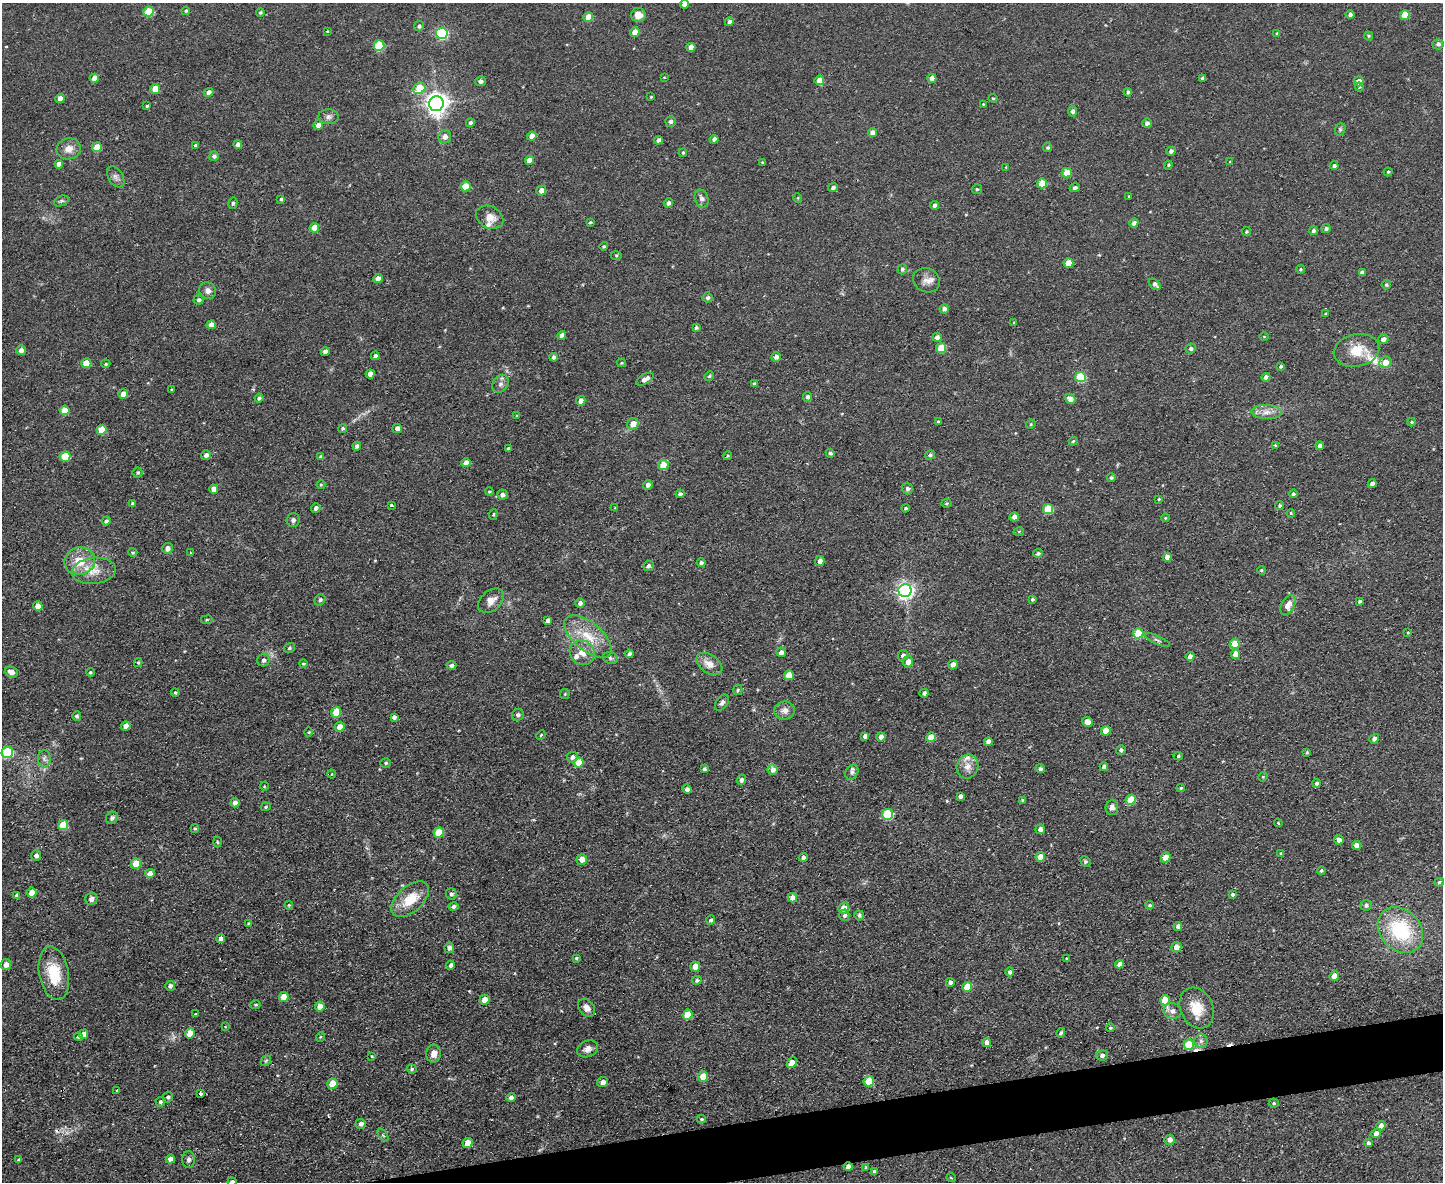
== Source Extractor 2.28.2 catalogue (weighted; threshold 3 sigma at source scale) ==
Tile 5 of 3 x 4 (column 2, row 2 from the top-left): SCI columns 1681-3121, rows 2359-3538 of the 4693 x 4717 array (HDU 1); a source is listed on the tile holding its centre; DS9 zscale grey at full resolution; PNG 1445 x 1184 px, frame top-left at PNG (2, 3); each listed source drawn as its Kron ellipse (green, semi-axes under 4 px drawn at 4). Shown black and unused: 3% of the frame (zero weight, under 2 of 3 exposures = <1% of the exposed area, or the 3 px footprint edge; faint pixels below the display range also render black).
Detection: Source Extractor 2.28.2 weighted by HDU 2 'WHT'; one run over the whole footprint, this tile lists its part. Background 0.0555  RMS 0.0087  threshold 0.039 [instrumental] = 3 sigma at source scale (4.5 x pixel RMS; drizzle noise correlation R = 1.50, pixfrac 1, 0.05/0.05 arcsec/px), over >= 5 px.
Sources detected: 395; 4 cosmic-ray / hot-pixel residue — neither listed nor drawn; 6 inside a brighter listed object's ellipse — not listed separately; the other 385 listed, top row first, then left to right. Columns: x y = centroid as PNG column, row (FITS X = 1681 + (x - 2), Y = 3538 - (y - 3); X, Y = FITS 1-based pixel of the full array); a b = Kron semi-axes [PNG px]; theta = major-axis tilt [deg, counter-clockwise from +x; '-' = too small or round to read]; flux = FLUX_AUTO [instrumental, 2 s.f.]
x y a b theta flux
684 4 4 4 - 4.8
186 11 4 4 - 1.2
149 12 5 5 - 30
260 12 4 4 - 1.2
638 15 7 7 - 8.3
1350 15 4 4 - 2.1
1405 15 5 4 - 15
588 17 5 4 - 15
729 21 4 4 - 2.9
419 26 5 4 - 2
327 31 4 3 - 0.78
635 32 5 4 - 9
442 33 6 5 - 100
1277 33 4 4 - 0.85
1369 36 5 4 - 0.93
1438 44 6 5 - 2.2
379 46 5 5 - 38
691 47 4 4 - 6.3
664 77 3 2 - 0.56
94 78 5 4 - 9.8
932 78 4 4 - 6.3
1203 78 4 3 - 2.6
819 80 5 4 - 9.3
480 81 5 5 - 2.8
1359 81 5 5 - 6
1359 87 4 4 - 0.89
419 88 6 5 - 24
155 89 5 5 - 14
209 92 5 4 - 3.5
1128 92 4 3 - 1.8
651 97 3 3 - 0.81
993 98 4 4 - 0.91
60 99 5 4 - 5.6
436 104 7 7 - 610
983 104 3 2 - 0.65
147 106 3 3 - 0.99
1072 111 5 4 - 2.7
328 117 10 7 -2 3.5
670 121 5 5 - 2.2
470 123 4 4 - 2.3
1147 123 4 4 - 2.6
318 125 5 4 - 4.5
1340 129 6 5 - 1.5
872 133 4 4 - 4.7
532 136 4 4 - 7.9
445 137 6 6 - 5.6
714 139 4 4 - 3
658 140 4 4 - 3.6
238 144 4 4 - 4
195 145 4 3 - 1.7
97 147 5 5 - 17
1048 148 4 4 - 1.3
69 149 12 10 13 8
1171 151 4 4 - 2.4
683 153 4 3 - 1.1
214 156 5 4 - 2.3
529 160 4 4 - 7
762 162 3 2 - 0.88
1230 162 4 3 - 0.75
59 164 4 4 - 4.8
1168 165 4 4 - 0.97
1334 166 4 4 - 1.9
1006 167 4 3 - 0.72
1388 172 4 4 - 1.1
1067 173 5 4 - 11
116 177 11 7 -57 3.7
1042 183 5 5 - 17
465 186 5 5 - 17
833 187 5 4 - 2.3
1075 188 5 4 - 2
977 189 5 5 - 1.3
541 191 5 5 - 5.7
1129 196 3 2 - 0.78
798 198 5 3 - 0.7
281 199 4 3 - 1.4
702 199 9 6 -68 3.3
61 201 8 5 23 1.6
233 203 6 4 76 1.6
668 203 5 4 - 3.4
935 205 4 4 - 4.1
490 217 14 10 -27 8
590 222 4 3 - 1.1
1134 223 4 4 - 3.7
314 228 5 4 - 12
1326 229 4 4 - 1.8
1313 231 4 4 - 2.1
1246 232 4 4 - 1.1
604 246 4 4 - 1.3
616 255 5 3 - 0.9
1068 263 5 4 - 14
902 269 5 5 - 2
1300 269 4 4 - 1.1
1362 273 4 4 - 4.1
378 279 5 4 - 6.8
926 280 14 11 -26 6.7
1155 284 7 4 -40 2.8
1386 285 5 4 - 1.4
208 291 9 8 - 4.5
708 297 5 5 - 2.2
198 300 5 5 - 1.9
944 309 4 4 - 3.2
1326 314 4 3 - 1
1014 322 4 2 - 0.59
211 325 4 4 - 5.6
696 328 4 3 - 1.9
562 335 4 4 - 4.2
1264 336 5 3 - 0.67
937 337 5 4 - 3.5
1383 339 5 5 - 4
941 348 5 5 - 21
1191 349 5 4 - 1.8
21 350 5 5 - 4.4
1356 350 23 16 11 20
325 352 4 4 - 3.9
375 356 4 4 - 2.6
554 357 4 4 - 2.6
776 357 5 4 - 3.8
1385 362 6 5 - 10
86 363 5 5 - 16
622 363 4 4 - 0.84
106 364 5 4 - 1
1281 366 4 3 - 1.5
370 374 4 4 - 5.9
709 376 5 4 - 1.2
1080 377 5 5 - 48
1266 377 4 4 - 3.7
645 379 9 5 29 5
500 384 9 7 51 3.3
754 384 3 3 - 1.7
172 390 3 3 - 0.83
123 394 5 4 - 7.5
808 397 5 4 - 2.4
259 398 4 3 - 1.8
1070 399 5 4 - 6.5
581 401 5 4 - 5.6
65 410 5 5 - 12
1266 412 15 7 -2 6.6
517 416 4 3 - 0.81
938 421 3 3 - 1.7
1411 422 4 4 - 1
633 424 6 5 - 8
1031 424 5 4 - 0.89
343 428 4 4 - 1.4
397 428 5 4 - 4.1
101 430 5 5 - 15
1073 441 4 4 - 1.1
1275 445 3 3 - 1.5
357 446 4 4 - 2.6
1320 446 4 4 - 3.8
508 448 3 3 - 1.5
830 453 4 4 - 1.7
206 455 5 5 - 3
930 455 5 4 - 2.1
728 456 4 4 - 0.96
65 457 5 5 - 31
321 457 4 3 - 2.1
466 463 5 4 - 7.4
663 465 5 5 - 13
138 472 5 5 - 1.5
1111 478 4 4 - 1.6
1372 484 4 4 - 3.2
321 485 4 4 - 0.82
648 485 5 4 - 3.4
214 489 4 4 - 5.5
907 489 6 5 - 2.6
489 491 4 3 - 0.97
680 494 4 4 - 2.3
1293 494 4 4 - 1.9
502 495 5 5 - 3.3
1159 499 3 2 - 0.79
132 503 3 2 - 1.1
946 503 5 4 - 1.1
391 505 3 3 - 3
1280 505 4 3 - 1.7
316 508 5 4 - 2.5
615 508 3 3 - 0.83
905 508 4 3 - 1.2
1048 509 5 5 - 31
1291 513 4 3 - 0.93
493 515 5 3 - 0.92
1014 517 5 4 - 4.3
1165 518 4 3 - 0.75
293 520 7 7 - 2.6
106 521 4 4 - 1.8
1019 531 5 3 - 0.83
167 548 5 5 - 4.3
133 552 5 4 - 1
190 553 3 3 - 0.85
1038 553 5 4 - 1.9
1167 557 4 4 - 6.1
80 561 15 13 11 19
820 561 5 4 - 4.1
701 563 4 4 - 2.2
648 566 5 4 - 2.5
1261 570 4 4 - 0.82
94 571 22 13 6 14
905 591 6 6 - 350
1032 599 4 3 - 1.4
320 600 6 5 - 2.3
491 601 15 9 40 7.1
1360 601 3 3 - 1.6
580 603 5 5 - 2.9
1288 605 11 6 64 8.9
38 606 5 4 - 7.7
207 620 6 3 9 0.95
548 620 4 4 - 2.6
1138 633 5 5 - 28
1408 633 4 3 - 0.8
588 636 28 14 -40 24
1157 640 14 3 -25 1.8
1235 644 5 4 - 19
289 648 6 4 34 1.3
781 652 5 4 - 3.9
582 653 13 12 - 8.9
629 654 4 4 - 2.8
1236 654 5 4 - 10
903 655 5 5 - 3
1190 656 4 4 - 3.8
610 658 8 6 -18 2
264 660 6 6 - 2.8
908 662 6 5 - 6.2
138 663 4 4 - 1.1
303 663 4 4 - 1.2
709 664 14 9 -34 8.5
452 665 5 4 - 2.9
953 665 5 4 - 6.4
11 672 6 5 - 6
90 672 4 3 - 1.1
789 675 5 4 - 12
738 690 5 4 - 1.3
175 693 4 3 - 0.96
924 693 4 4 - 2.5
565 694 5 5 - 0.99
722 703 9 5 53 2.5
785 710 10 9 - 5.6
336 712 5 5 - 19
518 715 6 5 - 2.3
77 716 5 4 - 2
394 717 4 3 - 2.5
1087 722 5 5 - 9.7
126 726 5 4 - 7.2
340 727 5 5 - 8
1106 731 5 4 - 11
309 732 5 3 - 0.77
541 735 5 4 - 0.96
865 736 4 4 - 3.2
881 737 4 4 - 5
931 737 5 4 - 13
1374 739 5 4 - 4.5
988 741 4 4 - 3.9
1121 750 5 4 - 2.3
7 752 6 5 - 57
1307 752 3 3 - 1.1
1178 756 4 4 - 1.3
572 757 5 5 - 3.6
44 758 8 6 -90 2.6
579 762 5 5 - 15
386 763 5 4 - 1.2
967 767 12 10 72 7.5
1104 767 4 4 - 3.9
704 769 4 3 - 1.6
1040 769 5 4 - 2.3
773 770 5 5 - 5
852 772 8 6 61 2.5
332 774 4 3 - 0.68
1263 777 5 4 - 1.1
741 780 5 4 - 2.8
1316 783 4 3 - 1.7
264 786 4 3 - 0.73
1181 788 4 3 - 1.2
687 789 4 4 - 3.3
960 796 4 4 - 2.5
1023 800 3 3 - 1.9
1131 800 5 5 - 20
235 803 5 4 - 4.1
266 807 5 4 - 1
1112 807 7 6 - 3.9
888 814 5 5 - 53
112 818 6 5 - 2.6
1278 823 4 3 - 0.81
63 825 5 5 - 23
195 828 4 4 - 1
1040 829 5 4 - 3.8
439 832 5 5 - 21
1339 840 5 4 - 4.3
217 842 5 3 - 0.87
1356 845 4 4 - 7
1281 853 3 3 - 0.95
36 855 5 5 - 3
803 857 5 4 - 2.7
1040 857 5 4 - 8.6
1166 858 5 4 - 10
582 859 5 5 - 8.7
1085 861 5 5 - 1.5
136 864 5 5 - 18
1321 871 4 4 - 1.2
150 874 5 4 - 5.5
1439 882 4 4 - 1.3
31 893 5 5 - 8.6
451 894 6 5 - 2.3
1232 894 4 4 - 1.8
17 896 4 4 - 3.1
792 898 5 4 - 6.1
91 899 6 6 - 4.2
410 899 22 12 42 22
289 905 4 4 - 0.9
1150 905 4 3 - 1.3
1366 905 6 5 - 2.7
453 906 5 4 - 2.8
843 908 5 5 - 8.5
844 915 5 5 - 2.5
859 915 5 4 - 1.8
711 920 4 4 - 1.9
248 923 3 3 - 1
1178 926 4 4 - 3.9
1400 930 25 20 -47 64
221 939 4 4 - 3.7
1176 947 5 5 - 7.1
449 948 5 4 - 3.7
576 958 3 3 - 1.1
1067 959 3 3 - 1.4
1119 964 4 4 - 4
6 965 5 5 - 5.7
451 965 4 4 - 2.6
695 967 5 4 - 10
1010 972 4 4 - 2.2
54 973 27 14 -79 27
1334 976 5 4 - 8.5
697 980 5 4 - 1.8
950 982 4 3 - 2.8
170 986 5 5 - 2.5
967 987 5 5 - 16
284 997 5 5 - 8.8
484 1000 5 4 - 7.5
1165 1000 5 5 - 20
256 1005 5 4 - 1.1
320 1006 5 5 - 8.7
587 1008 10 7 -50 5.5
1197 1008 21 16 -66 18
1172 1011 9 8 - 4.8
196 1014 3 2 - 0.82
687 1015 5 5 - 20
225 1027 3 2 - 1.3
1110 1028 4 4 - 1.1
190 1033 5 4 - 14
1061 1033 5 4 - 1.8
84 1034 5 4 - 6.4
79 1037 4 4 - 2.6
320 1037 5 3 - 0.69
1201 1041 6 6 - 2.6
987 1043 4 4 - 5.9
1189 1045 5 5 - 25
587 1049 11 8 23 5.2
434 1054 9 7 83 6.4
1102 1055 6 5 - 3.4
372 1056 4 3 - 0.83
266 1061 6 4 44 1.2
792 1063 5 4 - 8.4
411 1069 5 4 - 1.5
703 1076 5 5 - 14
869 1081 5 5 - 22
603 1082 5 5 - 5
332 1084 5 5 - 16
117 1090 3 2 - 1.3
201 1094 3 3 - 3.2
168 1097 5 4 - 1.9
511 1097 5 4 - 3
160 1102 5 5 - 1.8
1274 1103 5 4 - 1.3
701 1119 4 4 - 0.95
361 1124 5 5 - 3.4
1381 1126 5 4 - 4.5
1376 1134 5 4 - 6.9
383 1135 7 4 -53 1.2
1169 1140 5 5 - 4.4
468 1143 5 5 - 12
1368 1143 4 3 - 2.1
170 1159 4 4 - 5
19 1160 4 4 - 1.6
189 1160 8 6 -89 2.8
848 1167 4 4 - 5.7
866 1168 4 4 - 1.1
874 1172 4 4 - 2.5
951 1178 5 3 - 0.64
232 1182 4 4 - 2.4
Overlapping masked pixels (flux is a lower limit): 1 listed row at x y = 848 1167
Isophote crosses this tile's border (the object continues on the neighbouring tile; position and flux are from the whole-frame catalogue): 2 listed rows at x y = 684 4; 232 1182